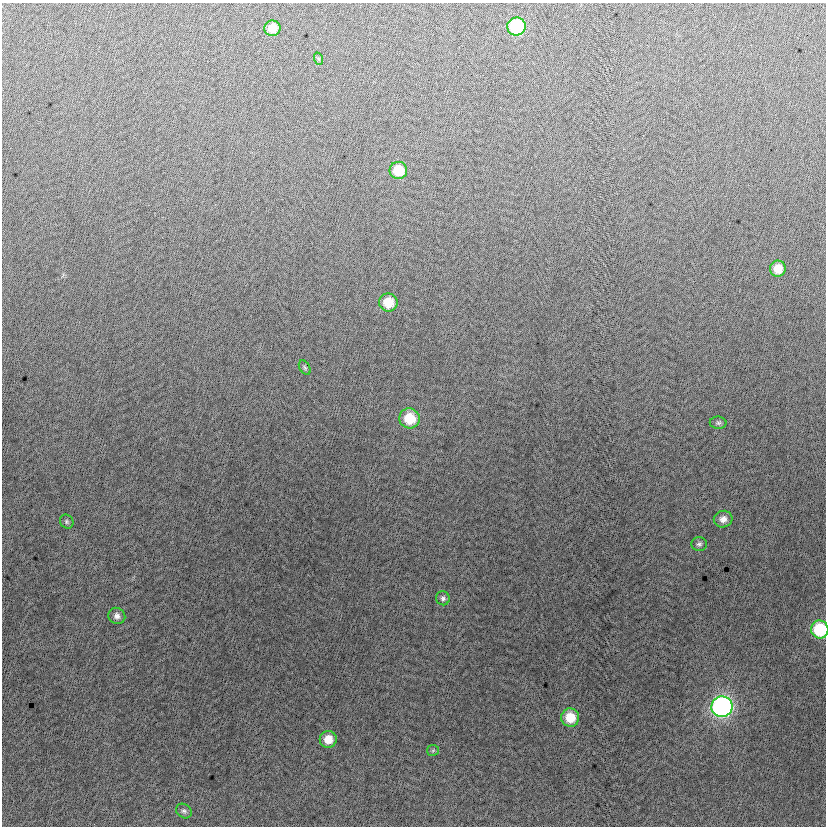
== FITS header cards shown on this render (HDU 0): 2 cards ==
NAXIS1  =                  824
NAXIS2  =                  824

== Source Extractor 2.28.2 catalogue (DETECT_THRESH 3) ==
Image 824 x 824 px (HDU 0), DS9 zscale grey, 1 PNG px = 1 image px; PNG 828 x 828 px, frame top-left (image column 1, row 824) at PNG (2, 3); each listed source drawn as its Kron ellipse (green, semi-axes under 4 px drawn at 4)
Background -7.07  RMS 12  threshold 37.3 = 3 sigma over >= 5 px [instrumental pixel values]
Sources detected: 20; all 20 listed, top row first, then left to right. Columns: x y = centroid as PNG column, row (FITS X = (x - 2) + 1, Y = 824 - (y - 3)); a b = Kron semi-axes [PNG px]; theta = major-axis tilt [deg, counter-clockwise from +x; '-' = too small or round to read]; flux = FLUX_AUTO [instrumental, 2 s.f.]
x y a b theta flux
516 26 9 9 - 62000
272 28 8 7 - 13000
319 59 6 4 -71 1200
398 170 9 8 - 26000
778 269 8 8 - 13000
388 302 9 9 - 20000
305 368 8 5 -59 1400
409 418 10 10 - 26000
718 423 8 6 -1 2000
723 519 9 8 - 5700
67 522 7 6 - 1900
699 544 8 7 - 2400
443 598 7 7 - 2400
117 616 9 8 - 4100
820 629 9 8 - 54000
722 707 10 10 - 280000
570 718 9 9 - 20000
328 739 8 8 - 12000
433 750 6 5 - 1400
184 811 8 6 -35 2400
At the frame edge (FLAGS 8, measured only in part): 1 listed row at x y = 820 629